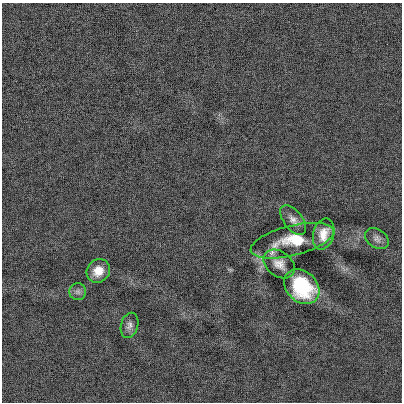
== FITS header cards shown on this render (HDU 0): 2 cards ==
NAXIS1  =                  400
NAXIS2  =                  400

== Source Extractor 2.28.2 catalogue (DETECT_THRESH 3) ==
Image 400 x 400 px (HDU 0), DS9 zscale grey, 1 PNG px = 1 image px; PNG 404 x 404 px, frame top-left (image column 1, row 400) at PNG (2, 3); each listed source drawn as its Kron ellipse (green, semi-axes under 4 px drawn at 4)
Background 2.18e-04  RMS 0.14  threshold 0.42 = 3 sigma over >= 5 px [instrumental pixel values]
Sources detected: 9; all 9 listed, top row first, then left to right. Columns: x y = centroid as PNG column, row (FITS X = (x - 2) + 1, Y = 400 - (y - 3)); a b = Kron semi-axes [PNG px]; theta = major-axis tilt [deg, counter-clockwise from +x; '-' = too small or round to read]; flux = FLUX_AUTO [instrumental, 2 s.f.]
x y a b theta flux
293 220 17 9 -53 70
324 234 16 10 75 130
377 239 13 9 -34 51
292 241 42 15 14 410
279 264 17 12 -37 98
98 271 12 11 - 140
302 287 19 15 -44 640
78 292 8 8 - 38
129 325 13 8 75 47